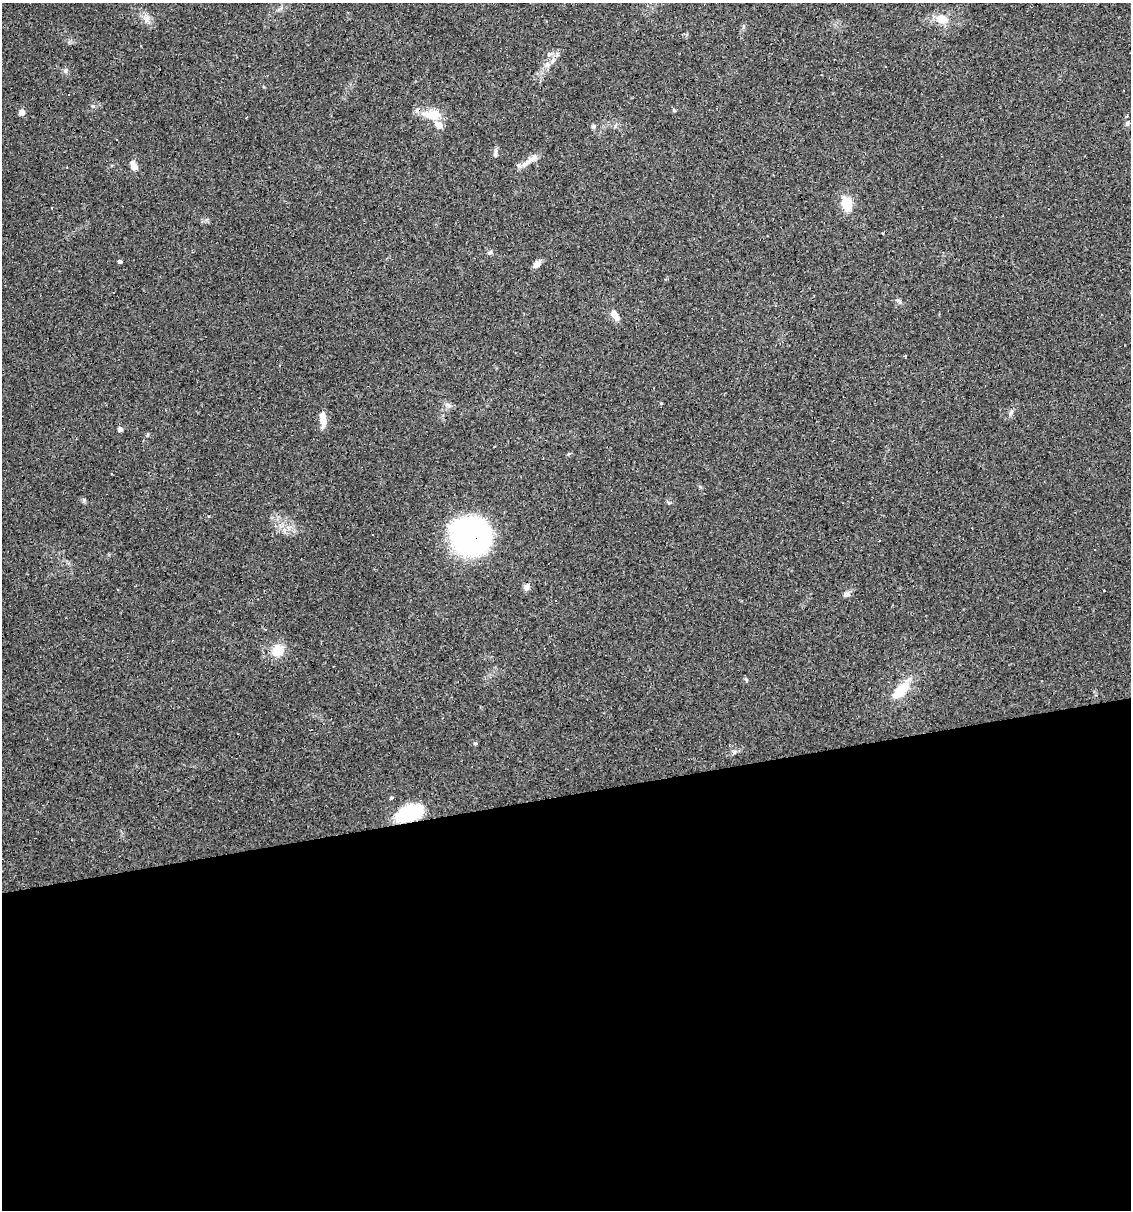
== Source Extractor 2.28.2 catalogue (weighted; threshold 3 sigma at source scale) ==
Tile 15 of 4 x 4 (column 3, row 4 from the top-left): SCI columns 2325-3453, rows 1-1208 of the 4603 x 4832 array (HDU 1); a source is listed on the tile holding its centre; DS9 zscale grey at full resolution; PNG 1133 x 1212 px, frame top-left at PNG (2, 3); no overlay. Shown black and unused: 34% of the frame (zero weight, under 2 of 3 exposures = <1% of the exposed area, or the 3 px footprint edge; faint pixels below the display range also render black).
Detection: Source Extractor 2.28.2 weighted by HDU 2 'WHT'; one run over the whole footprint, this tile lists its part. Background 0.0829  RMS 0.0064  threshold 0.0286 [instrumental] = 3 sigma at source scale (4.5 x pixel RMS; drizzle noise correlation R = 1.50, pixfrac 1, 0.0396/0.0396 arcsec/px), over >= 5 px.
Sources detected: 49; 1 inside a brighter object's white glare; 8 cosmic-ray / hot-pixel residue — not listed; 2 inside a brighter listed object's ellipse — not listed separately; the other 38 listed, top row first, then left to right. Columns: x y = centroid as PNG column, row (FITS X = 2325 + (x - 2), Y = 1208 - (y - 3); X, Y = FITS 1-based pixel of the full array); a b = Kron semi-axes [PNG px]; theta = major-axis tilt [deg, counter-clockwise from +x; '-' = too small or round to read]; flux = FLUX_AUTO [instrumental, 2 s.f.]
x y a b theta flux
147 19 14 6 -73 3.4
942 19 19 13 -17 8.6
549 54 9 5 26 1.6
553 60 10 4 56 2.3
65 70 7 6 - 1.6
674 110 5 4 - 0.83
22 112 8 7 - 2.4
432 115 22 11 -2 13
1127 116 3 3 - 1.5
247 117 3 3 - 1.2
1127 123 7 5 50 1.3
593 126 6 5 - 1.4
495 153 14 4 86 1.9
527 163 23 6 38 5.5
134 166 13 7 -69 4.2
847 203 15 11 -72 11
490 252 7 5 44 1.1
120 261 3 3 - 9.5
537 264 11 6 41 3.2
113 292 3 3 - 2.1
614 314 9 8 - 3.8
905 356 3 3 - 1
448 405 8 4 -52 1.5
1011 412 10 4 64 1.6
323 419 17 7 -84 7.3
120 429 5 5 - 2.1
84 500 6 5 - 1.1
472 539 38 30 -17 140
526 587 8 7 - 2.8
117 589 3 2 - 0.52
847 595 8 5 43 2.3
277 650 15 12 38 11
746 680 6 3 -72 0.79
901 690 29 12 46 15
475 743 5 4 - 0.79
734 752 7 4 71 1
391 798 4 3 - 8
409 813 20 11 20 61
Overlapping masked pixels (flux is a lower limit): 3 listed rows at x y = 432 115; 472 539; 409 813
Unlisted compact peaks at least as high as the median listed source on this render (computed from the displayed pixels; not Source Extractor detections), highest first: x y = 93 106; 898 300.